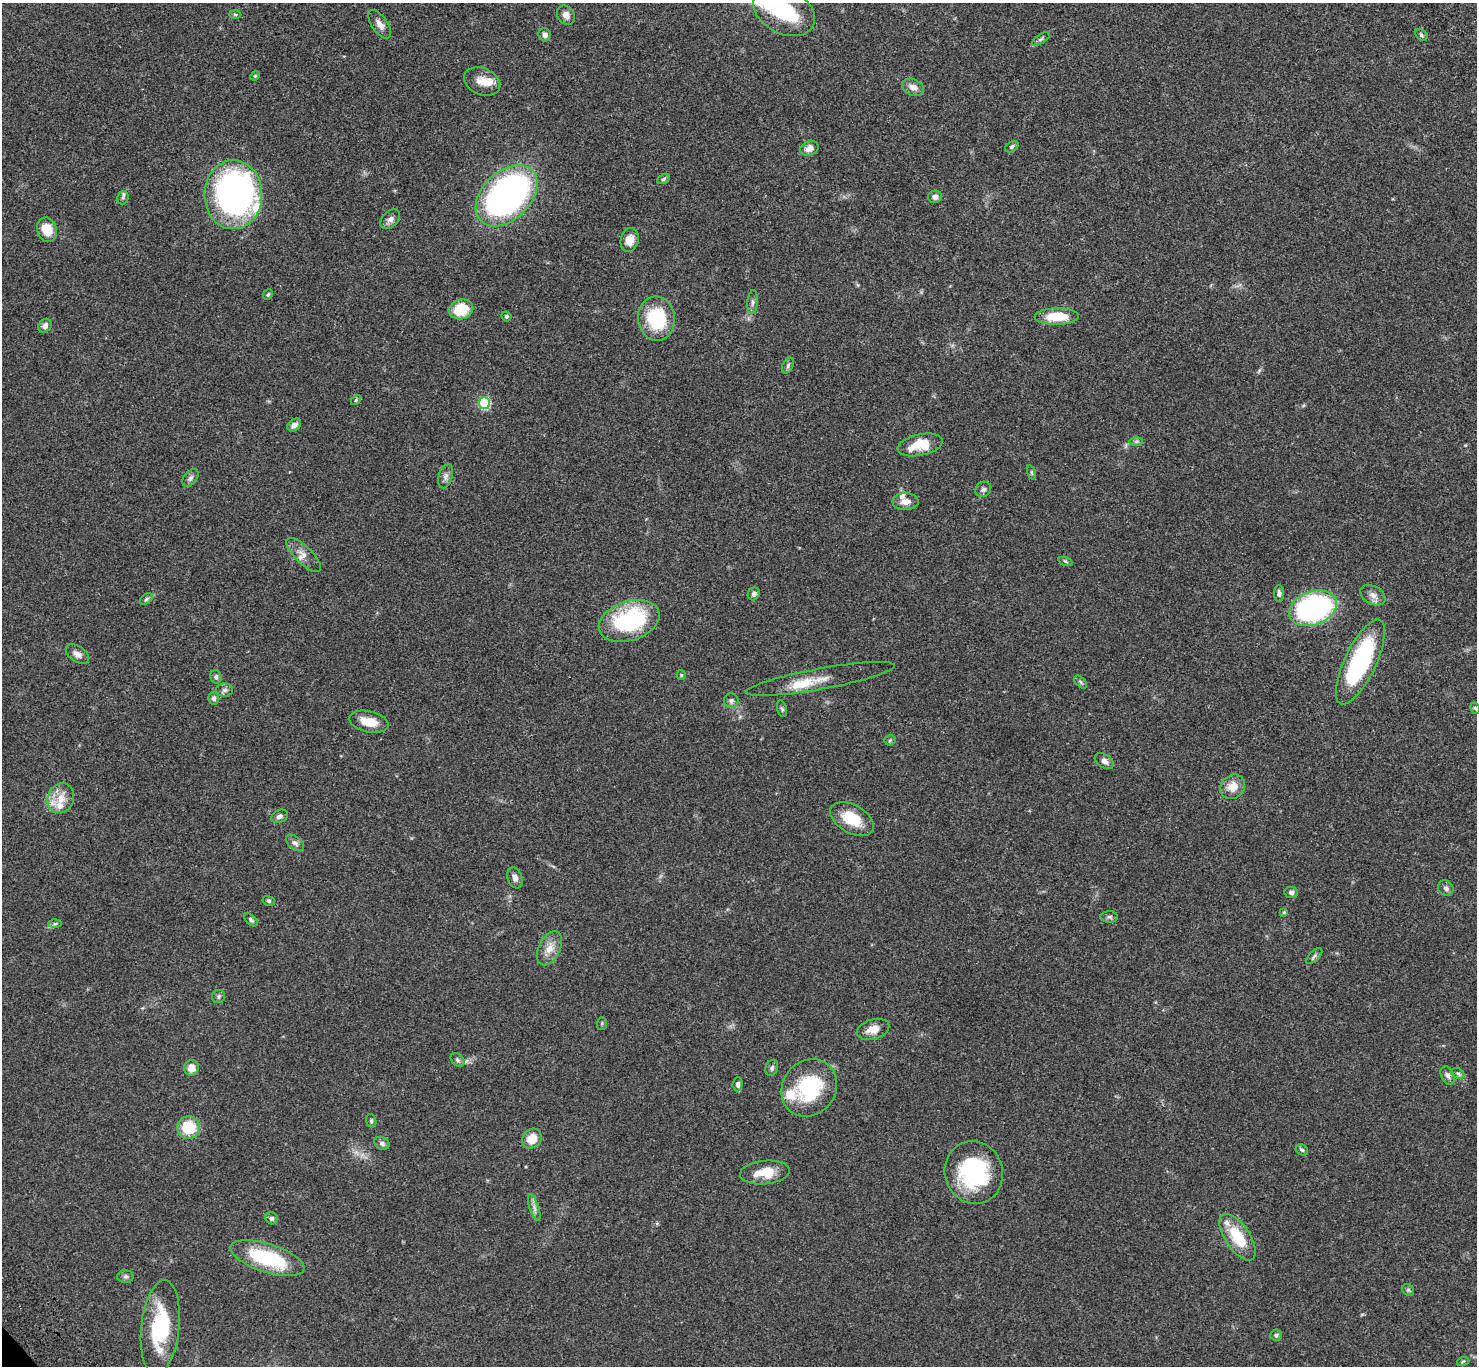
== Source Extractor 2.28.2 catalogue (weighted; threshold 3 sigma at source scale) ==
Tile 10 of 4 x 4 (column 2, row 3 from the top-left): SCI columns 1576-3050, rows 1607-2970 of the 6104 x 6081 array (HDU 1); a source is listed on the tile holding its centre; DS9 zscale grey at full resolution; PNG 1479 x 1368 px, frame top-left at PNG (2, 3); each listed source drawn as its Kron ellipse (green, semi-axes under 4 px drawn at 4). Shown black and unused: <1% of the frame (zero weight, under 3 of 4 exposures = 6% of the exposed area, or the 3 px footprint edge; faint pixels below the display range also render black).
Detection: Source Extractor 2.28.2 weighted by HDU 2 'WHT'; one run over the whole footprint, this tile lists its part. Background 0.0494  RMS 0.0056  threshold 0.0251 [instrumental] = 3 sigma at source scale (4.5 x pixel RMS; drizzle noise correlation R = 1.50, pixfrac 1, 0.05/0.05 arcsec/px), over >= 5 px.
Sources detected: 110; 1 inside a brighter object's white glare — neither listed nor drawn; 8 inside a brighter listed object's ellipse — not listed separately; the other 101 listed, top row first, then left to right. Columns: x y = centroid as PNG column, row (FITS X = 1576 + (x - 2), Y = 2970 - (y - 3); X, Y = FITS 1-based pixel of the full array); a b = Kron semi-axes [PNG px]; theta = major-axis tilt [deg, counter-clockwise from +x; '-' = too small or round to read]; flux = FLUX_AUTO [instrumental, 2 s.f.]
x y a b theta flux
784 11 33 23 -29 32
235 14 6 4 -2 0.74
566 15 10 8 -55 2.9
380 24 16 7 -55 3.6
545 35 6 6 - 2.4
1421 35 7 5 -43 1
1041 39 10 4 34 1.1
255 76 5 4 - 0.58
482 82 19 13 -23 6.8
913 87 11 8 -25 3.8
1012 147 7 5 33 1.2
809 148 10 7 20 3.8
664 179 6 4 29 0.95
233 195 34 29 89 200
507 196 36 24 44 180
935 197 7 6 - 2.5
123 198 7 6 - 1.1
390 219 11 7 44 2.5
47 230 12 9 -70 9.6
630 240 12 9 78 4.8
268 295 6 4 50 0.75
753 302 12 5 86 1.5
461 309 12 9 14 17
506 316 5 4 - 0.85
1057 317 22 8 1 15
656 319 22 18 -83 29
45 326 7 6 - 2.4
788 366 8 5 64 1.1
356 400 6 3 46 0.58
484 403 6 5 - 47
294 425 7 5 40 2.4
1136 441 7 4 1 0.96
920 445 23 10 12 15
1032 472 7 3 -71 0.69
446 476 12 7 73 2.3
190 478 10 6 53 1.7
983 489 8 7 - 1.6
905 502 13 8 -1 3.9
304 555 23 8 -45 4.7
1065 561 7 3 -19 0.76
1279 593 8 5 -89 1.7
754 594 6 5 - 1.6
1373 595 13 9 -29 3.2
146 599 7 4 37 0.96
1313 608 25 16 20 120
629 621 31 19 18 57
77 654 13 7 -34 3.3
1360 662 46 16 65 67
681 675 5 4 - 0.62
216 677 7 5 -72 1.3
820 679 75 10 10 11
1081 682 8 4 -46 0.95
225 690 8 6 1 1.5
213 698 6 5 - 1.4
731 701 7 7 - 1.6
1475 708 6 4 -60 0.8
782 709 8 4 -75 1
369 722 20 10 -12 9.3
890 740 5 5 - 0.74
1104 761 10 6 -34 2.5
1233 787 13 11 40 7
61 798 15 13 65 7.9
279 816 9 6 24 1.8
852 819 24 14 -29 16
295 843 10 6 -39 1.9
515 878 11 7 -70 2.9
1446 888 8 7 - 1.9
1291 892 7 5 -9 1.5
269 901 6 5 - 0.86
1284 912 4 4 - 0.7
1109 917 9 5 -1 1.3
251 920 8 4 -43 1.2
55 924 6 4 2 0.88
550 948 18 10 63 6.1
1314 956 10 5 45 1.3
219 996 6 6 - 1.2
602 1023 6 5 - 0.83
873 1029 17 10 17 5.8
457 1060 8 5 -42 1.3
191 1068 8 7 - 5
772 1068 8 6 72 1.3
1458 1073 7 5 -28 1.1
1448 1075 10 6 -63 2.1
738 1084 7 5 85 1.6
809 1088 30 26 51 41
371 1121 7 5 -71 0.83
189 1128 11 11 - 18
532 1139 10 9 - 7.6
382 1143 8 6 -26 1.7
1302 1150 6 5 - 0.92
974 1172 32 29 -74 54
765 1173 25 12 6 11
534 1208 14 4 -72 2.2
272 1218 6 6 - 1.3
1238 1237 27 12 -56 19
267 1258 38 14 -18 39
125 1276 8 6 0 1.4
1408 1290 6 5 - 0.98
160 1327 47 19 84 37
1276 1335 6 5 - 1.1
1463 1361 6 3 19 0.61
Isophote crosses this tile's border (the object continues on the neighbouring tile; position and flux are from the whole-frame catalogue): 1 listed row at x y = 784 11